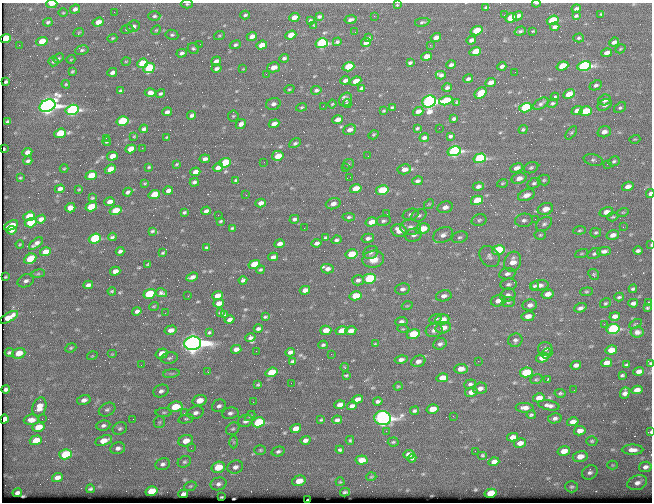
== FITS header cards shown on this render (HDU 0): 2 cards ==
NAXIS1  =                  650 / Width of table row in bytes
NAXIS2  =                  500 / Number of rows in table

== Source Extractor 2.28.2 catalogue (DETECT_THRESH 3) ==
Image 650 x 500 px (HDU 0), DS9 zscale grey, 1 PNG px = 1 image px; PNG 654 x 504 px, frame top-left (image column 1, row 500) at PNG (2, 3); each listed source drawn as its Kron ellipse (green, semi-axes under 4 px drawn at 4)
Background 368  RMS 1.4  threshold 4.08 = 3 sigma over >= 5 px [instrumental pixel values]
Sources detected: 489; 1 with non-positive FLUX_AUTO (blend fragments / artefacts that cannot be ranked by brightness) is neither listed nor drawn; the other 488 listed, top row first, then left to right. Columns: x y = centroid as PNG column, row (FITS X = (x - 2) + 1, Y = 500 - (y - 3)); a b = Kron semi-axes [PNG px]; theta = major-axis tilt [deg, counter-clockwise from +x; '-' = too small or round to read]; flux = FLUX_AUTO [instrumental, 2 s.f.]
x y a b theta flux
536 3 4 2 - 110
52 4 5 3 - 950
187 4 6 4 1 130
397 5 4 3 - 80
486 7 4 3 - 130
75 9 5 4 - 220
576 9 5 3 - 220
114 12 2 2 - 50
63 13 4 3 - 73
601 14 3 2 - 75
245 15 5 3 - 150
504 15 2 2 - 57
154 16 6 4 2 170
319 16 4 3 - 150
374 16 2 2 - 47
518 16 5 3 - 340
576 16 4 3 - 130
294 17 5 4 - 690
511 18 6 4 21 2200
310 20 4 3 - 140
351 20 6 3 10 250
553 20 6 4 19 4600
48 22 5 4 - 150
98 22 6 4 20 630
422 22 7 3 10 140
314 25 2 2 - 55
133 26 6 5 - 310
555 27 4 4 - 280
127 29 6 4 15 140
156 30 5 4 - 100
477 31 6 4 18 2900
520 31 6 4 18 150
533 31 3 2 - 75
79 32 5 3 - 81
355 32 2 2 - 47
172 35 6 5 - 160
291 35 5 4 - 1400
219 36 5 3 - 110
252 36 5 4 - 480
436 37 5 4 - 590
6 38 5 4 - 2900
112 38 5 3 - 92
368 38 4 3 - 120
579 38 5 4 - 160
471 40 5 3 - 280
42 41 5 4 - 1600
337 42 4 4 - 150
614 42 5 3 - 290
322 43 6 5 - 10000
366 43 5 3 - 270
200 44 2 2 - 42
19 45 2 2 - 76
235 45 6 4 26 170
262 45 5 4 - 750
430 45 3 2 - 180
193 48 6 5 - 160
620 49 5 3 - 96
82 50 7 4 10 160
475 51 6 4 18 1600
182 53 5 4 - 250
607 53 5 4 - 430
427 56 5 4 - 620
59 58 6 4 27 130
284 58 5 3 - 200
71 59 4 3 - 61
53 61 5 5 - 130
126 61 5 3 - 70
216 61 5 4 - 350
142 63 6 4 21 3800
410 63 4 3 - 140
451 65 5 3 - 240
502 66 4 3 - 230
562 66 6 4 20 2200
584 66 7 5 12 15000
273 67 6 5 - 790
348 67 6 4 19 3100
149 68 6 5 - 4100
216 68 5 4 - 250
243 69 4 4 - 81
72 71 3 3 - 97
112 72 5 3 - 330
515 72 2 2 - 61
266 74 3 2 - 110
441 75 5 4 - 260
468 79 5 3 - 220
345 80 5 3 - 290
355 81 6 4 20 600
6 82 4 3 - 140
490 82 5 4 - 550
66 84 4 4 - 86
596 85 6 4 24 190
362 88 4 3 - 150
447 88 5 3 - 210
289 89 5 4 - 110
316 90 5 4 - 200
120 91 3 3 - 120
150 92 5 4 - 520
481 93 6 5 - 2100
160 94 5 4 - 140
569 94 6 4 26 1200
555 97 4 3 - 130
346 100 7 5 56 230
605 100 6 5 - 380
446 101 7 4 14 3400
429 102 7 6 - 43000
457 102 4 3 - 89
553 103 5 4 - 130
273 104 7 6 - 290
332 104 4 3 - 76
347 104 4 4 - 220
541 104 8 5 34 220
604 105 7 5 30 370
47 106 8 6 23 54000
323 106 2 2 - 130
301 107 5 4 - 130
392 107 3 2 - 110
526 108 6 4 16 9600
620 108 6 4 36 170
72 110 6 5 - 17000
384 111 4 2 - 87
418 111 5 4 - 420
577 111 6 4 20 770
586 111 6 4 15 2700
167 112 5 3 - 320
192 115 4 3 - 260
233 116 5 5 - 110
454 118 4 3 - 150
338 120 5 4 - 510
8 121 4 3 - 140
122 121 6 4 15 4700
241 124 6 4 43 310
274 124 5 4 - 630
417 128 4 3 - 110
439 128 2 2 - 47
144 129 4 3 - 240
523 129 5 3 - 110
349 130 6 5 - 400
604 132 7 5 17 440
60 133 6 4 21 2800
571 133 8 4 54 140
373 135 5 3 - 90
134 136 4 2 - 62
450 136 4 3 - 150
167 137 3 2 - 87
106 138 2 2 - 56
424 138 5 3 - 260
635 139 5 3 - 86
107 142 4 3 - 140
295 143 6 4 28 180
142 148 2 2 - 640
4 149 3 2 - 68
131 149 5 4 - 1400
454 151 7 5 14 17000
27 152 5 4 - 360
112 156 5 4 - 740
278 156 6 5 - 1600
368 156 2 2 - 49
480 158 6 4 15 10000
205 159 5 4 - 290
593 160 10 5 -13 220
28 161 4 3 - 180
614 161 6 4 25 150
264 162 2 2 - 48
225 163 6 4 20 3200
177 164 3 2 - 87
348 164 6 5 - 150
607 164 2 2 - 230
149 167 3 3 - 130
218 167 5 4 - 560
345 168 2 2 - 61
516 168 6 4 21 410
531 168 7 5 26 190
64 169 4 3 - 70
110 169 6 4 22 1100
404 169 6 5 - 500
195 172 5 4 - 540
91 175 6 4 20 1700
350 177 2 2 - 34
20 178 3 2 - 75
519 178 7 5 20 610
236 180 4 3 - 100
544 180 6 5 - 170
417 181 5 3 - 230
194 182 5 3 - 220
145 183 4 2 - 80
502 183 5 3 - 95
534 183 7 5 25 190
628 186 6 4 18 490
478 187 5 4 - 270
60 189 5 4 - 390
79 189 3 2 - 73
356 189 6 4 13 1500
382 190 6 4 12 4100
168 191 5 4 - 380
128 192 5 3 - 220
154 194 6 4 18 1800
650 194 4 3 - 270
246 195 2 2 - 76
526 195 9 5 21 640
92 198 3 3 - 94
477 200 6 4 15 2600
110 202 5 4 - 500
261 203 5 4 - 470
333 204 7 5 19 460
429 204 5 4 - 110
91 207 6 4 17 2700
445 207 8 5 13 440
70 208 5 4 - 430
545 209 8 6 17 900
116 211 6 4 18 2500
206 211 5 3 - 280
184 212 3 3 - 110
606 212 7 5 14 510
623 212 5 3 - 91
387 214 2 2 - 42
410 214 8 5 18 240
218 215 2 2 - 68
419 215 8 5 25 220
29 216 6 4 21 1500
349 217 6 4 3 150
613 217 6 4 18 110
41 219 5 4 - 460
294 219 5 3 - 200
535 219 3 2 - 70
479 220 7 5 16 220
524 220 9 6 7 300
221 221 4 2 - 100
383 221 7 5 13 190
371 222 6 4 15 940
31 223 6 4 19 2800
544 224 9 6 35 280
11 225 7 4 26 920
411 227 10 7 -1 450
623 227 2 2 - 260
232 228 4 2 - 110
304 228 2 2 - 53
423 229 7 5 15 1600
12 230 5 3 - 270
399 230 8 6 -18 980
580 230 6 4 6 130
152 231 4 2 - 100
596 233 5 4 - 130
414 235 8 6 14 310
443 235 11 7 28 510
540 235 5 4 - 120
613 235 6 4 17 420
112 237 4 3 - 120
326 237 4 3 - 140
460 237 8 5 18 230
95 238 6 5 - 5500
368 238 6 4 11 280
336 240 5 4 - 170
36 243 8 3 37 360
317 243 5 4 - 280
20 244 4 3 - 96
280 244 5 4 - 520
651 245 3 2 - 52
207 247 4 3 - 120
498 250 6 5 - 4500
120 251 4 3 - 190
604 251 7 4 7 300
638 251 4 3 - 220
45 252 5 4 - 970
163 253 3 2 - 88
371 253 8 6 29 260
351 254 6 4 11 2500
581 254 7 3 19 90
594 254 7 5 31 200
489 256 11 9 -51 450
273 257 5 4 - 350
30 259 6 5 - 2100
373 259 11 8 11 1200
513 262 10 8 70 910
148 264 3 2 - 70
254 264 6 4 15 2200
327 269 6 5 - 390
260 270 4 3 - 130
115 271 5 4 - 430
38 274 7 3 9 140
507 274 8 5 9 310
594 274 6 5 - 130
5 277 4 3 - 110
192 277 6 3 21 320
369 279 6 5 - 6300
243 280 4 4 - 200
358 280 6 5 - 250
26 281 9 6 24 340
508 284 8 5 6 220
88 285 5 4 - 280
540 285 9 5 6 460
534 286 5 4 - 130
402 289 7 5 13 300
633 289 4 3 - 130
305 290 5 4 - 530
112 291 4 3 - 81
586 292 6 4 5 120
161 293 6 3 -12 210
149 294 6 4 18 5000
547 294 6 4 14 600
508 295 8 6 21 350
188 296 2 2 - 44
217 296 5 4 - 680
356 296 6 4 13 2100
444 296 8 5 13 390
619 297 5 3 - 140
498 301 7 5 17 560
508 302 6 5 - 140
219 303 5 4 - 520
605 303 6 4 30 130
633 303 5 4 - 280
648 303 4 3 - 120
530 305 7 5 9 380
154 306 5 3 - 78
407 306 5 3 - 81
580 308 6 4 20 250
647 308 3 3 - 98
137 311 4 4 - 270
165 313 2 2 - 73
220 313 4 2 - 95
224 314 3 3 - 100
528 316 6 5 - 630
615 316 5 4 - 430
9 317 10 4 29 1300
265 317 3 2 - 110
436 319 7 4 24 160
442 319 7 5 9 1100
229 320 5 3 - 300
401 321 6 4 7 200
604 324 2 2 - 320
636 324 7 3 28 100
443 328 8 5 15 770
258 329 4 3 - 190
403 329 5 3 - 93
613 329 7 5 11 11000
171 330 6 4 15 480
326 330 5 4 - 780
434 330 8 7 - 370
342 331 6 4 14 1500
351 331 6 4 10 610
209 332 3 3 - 110
637 332 6 5 - 350
413 334 6 5 - 3400
250 338 5 4 - 190
515 340 7 6 - 270
193 343 8 6 8 110000
375 343 4 2 - 75
440 344 7 5 25 280
323 345 5 3 - 140
71 348 6 4 23 130
236 349 5 4 - 410
545 349 7 6 - 270
611 350 6 4 11 1000
256 351 2 2 - 42
9 352 4 3 - 150
290 352 5 4 - 330
19 353 7 5 18 1100
546 353 6 4 23 140
112 354 5 4 - 97
162 354 6 5 - 1000
331 354 2 2 - 170
92 356 5 3 - 79
169 358 8 5 12 240
542 358 6 4 17 820
401 359 6 4 12 290
292 361 4 3 - 130
418 361 7 5 22 440
478 361 2 2 - 150
606 363 5 4 - 690
650 363 3 3 - 86
141 365 3 3 - 92
576 365 5 4 - 350
626 365 4 3 - 160
344 367 4 2 - 57
461 369 7 5 4 690
639 371 5 4 - 410
208 372 3 2 - 100
271 372 6 4 18 2400
526 372 6 5 - 3600
171 373 8 4 8 170
346 375 4 3 - 110
622 375 4 3 - 130
442 378 6 4 14 1100
536 379 6 4 20 140
548 379 3 2 - 79
291 383 3 2 - 69
470 384 6 4 21 200
258 385 3 3 - 100
398 386 4 4 - 95
480 388 7 5 16 390
6 389 4 3 - 110
574 390 2 2 - 48
637 390 5 4 - 610
161 391 8 6 22 320
471 392 6 4 11 550
560 393 6 4 -6 130
625 393 6 5 - 400
539 398 6 4 13 730
357 399 6 4 18 440
84 400 7 5 16 410
199 400 7 5 17 1000
378 401 4 3 - 210
253 402 2 2 - 62
340 405 5 4 - 660
549 405 11 5 -10 370
219 406 7 6 - 270
352 406 5 4 - 290
39 407 10 7 71 990
175 407 7 5 10 2300
525 408 9 5 -1 440
432 409 6 4 13 1100
107 410 9 6 27 240
415 411 4 3 - 160
164 412 8 4 0 150
184 413 3 3 - 110
195 413 8 6 19 380
230 413 8 6 12 280
531 415 4 3 - 140
250 416 6 3 44 120
453 416 2 2 - 61
383 418 8 7 - 46000
555 418 7 5 13 260
4 419 4 4 - 540
42 419 2 2 - 150
133 419 2 2 - 150
186 419 8 4 12 150
31 420 7 5 4 680
321 420 4 3 - 98
337 420 5 3 - 260
245 421 7 6 - 380
159 422 6 5 - 170
259 422 6 5 - 7200
573 422 6 4 15 590
103 425 7 5 9 240
38 427 6 4 17 1300
120 428 7 6 - 210
296 428 5 4 - 850
233 429 7 5 39 200
386 431 2 2 - 420
580 431 6 4 13 610
650 432 4 3 - 120
513 437 5 4 - 560
36 440 6 4 17 1300
305 440 5 4 - 310
350 440 4 3 - 110
104 441 9 5 16 1100
186 441 7 5 19 970
592 441 5 4 - 130
234 442 6 4 -89 140
393 442 5 4 - 110
520 443 6 4 12 570
118 448 7 6 - 310
191 448 3 3 - 58
260 450 6 4 1 130
340 450 4 3 - 140
633 450 11 5 0 520
278 451 6 5 - 200
475 451 2 2 - 230
564 451 6 4 14 820
65 454 6 5 - 4000
409 454 5 4 - 580
482 455 5 4 - 110
580 456 7 5 12 800
412 458 4 3 - 170
362 460 6 4 6 820
184 462 7 5 28 180
494 462 5 4 - 500
163 464 7 6 - 260
612 465 5 4 - 94
218 467 7 5 17 1700
235 467 8 6 18 380
645 467 6 5 - 340
590 472 8 6 35 280
57 477 5 4 - 540
371 477 5 3 - 78
299 481 7 5 16 1100
340 482 4 4 - 91
637 483 10 7 20 510
218 484 8 6 16 300
190 486 6 4 21 110
572 487 6 5 - 170
90 489 4 3 - 140
151 491 6 4 16 2000
345 492 5 2 - 140
17 493 5 3 - 240
491 493 6 4 14 1900
183 494 5 4 - 290
221 497 3 2 - 82
308 500 3 2 - 180
At the frame edge (FLAGS 8, measured only in part): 7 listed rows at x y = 536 3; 52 4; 187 4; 650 194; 651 245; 650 363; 650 432
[1 non-positive-flux detection neither listed nor drawn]